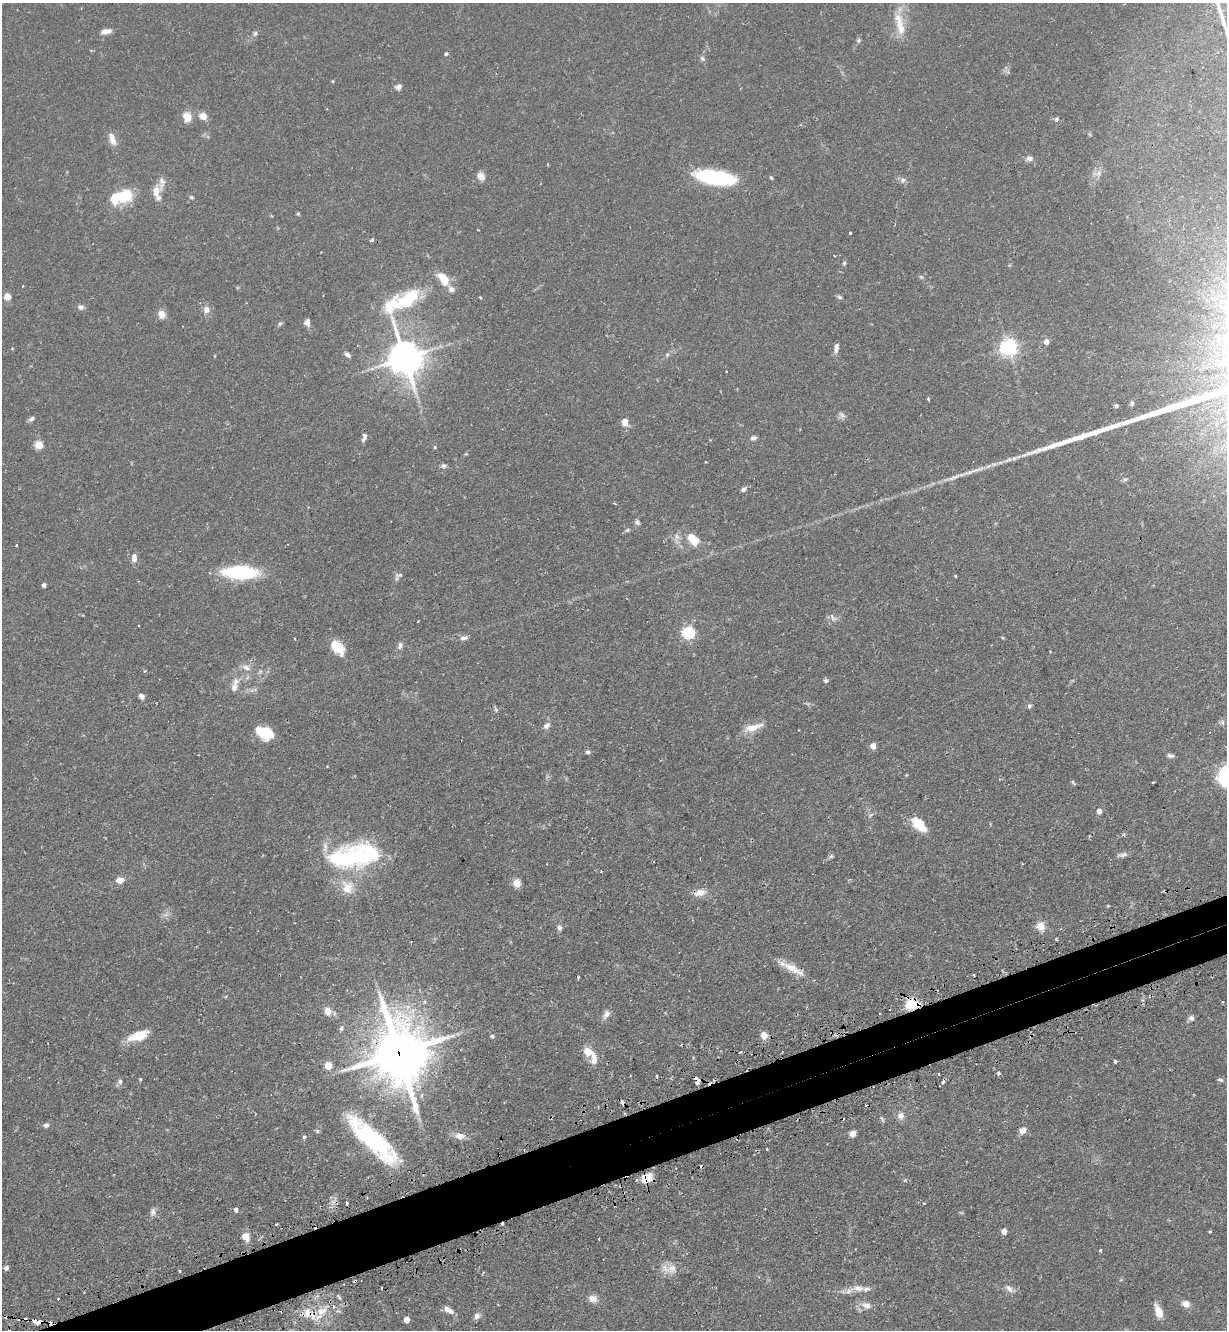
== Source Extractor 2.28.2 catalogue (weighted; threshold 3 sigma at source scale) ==
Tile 7 of 4 x 4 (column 3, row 2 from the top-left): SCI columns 2620-3844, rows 2695-4022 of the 5366 x 5390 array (HDU 1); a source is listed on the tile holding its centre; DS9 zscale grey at full resolution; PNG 1229 x 1332 px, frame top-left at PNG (2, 3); no overlay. Shown black and unused: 4% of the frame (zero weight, under 2 of 3 exposures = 4% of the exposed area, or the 3 px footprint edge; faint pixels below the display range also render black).
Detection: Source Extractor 2.28.2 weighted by HDU 2 'WHT'; one run over the whole footprint, this tile lists its part. Background 0.0647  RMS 0.0051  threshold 0.023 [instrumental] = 3 sigma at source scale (4.5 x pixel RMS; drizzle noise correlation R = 1.50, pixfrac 1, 0.05/0.05 arcsec/px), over >= 5 px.
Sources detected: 190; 1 too faint to see at this stretch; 4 inside a brighter object's white glare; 11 cosmic-ray / hot-pixel residue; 1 long thin detection or spike segment (spike, bleed or trail) — not listed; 11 inside a brighter listed object's ellipse — not listed separately; the other 162 listed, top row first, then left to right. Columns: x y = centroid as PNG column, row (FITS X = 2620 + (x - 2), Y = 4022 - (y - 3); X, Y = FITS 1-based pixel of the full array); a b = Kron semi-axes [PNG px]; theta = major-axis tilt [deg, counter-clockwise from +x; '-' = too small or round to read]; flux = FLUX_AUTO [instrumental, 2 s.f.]
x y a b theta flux
898 18 25 13 -75 9.7
106 31 12 6 10 3.2
255 33 7 5 56 1.2
858 40 6 5 - 0.81
446 54 4 4 - 1
702 59 8 5 -52 1.2
333 81 5 3 - 0.43
398 87 9 7 24 1.7
203 116 10 9 - 3.6
187 117 10 8 -65 6.6
1056 119 6 4 76 0.89
112 139 19 8 -71 4.1
1029 158 9 7 8 2.2
1098 173 11 7 69 2.6
481 176 11 8 -48 3.3
715 177 42 14 -8 45
771 178 6 4 -61 0.67
903 180 8 6 -29 1.6
156 192 17 9 83 4.7
122 196 23 11 15 27
191 197 6 4 -17 0.75
298 214 5 4 - 0.62
850 233 3 3 - 2.9
372 240 4 3 - 1.2
844 263 6 5 - 0.83
7 297 8 7 - 3.3
839 297 7 4 -26 0.93
403 301 60 25 30 41
80 307 8 6 -12 1.9
206 310 10 8 89 2.8
162 314 10 8 -78 3.9
307 322 8 7 - 2.3
280 323 6 4 20 0.8
1046 342 5 5 - 4
1008 347 6 6 - 200
836 348 12 5 78 2.4
347 355 9 5 -41 1.5
667 355 6 5 - 0.9
405 358 11 10 - 1100
726 371 3 2 - 0.56
928 399 4 3 - 1.5
1132 403 6 5 - 1.1
1116 406 4 4 - 1.2
842 415 11 7 -50 1.7
31 419 8 5 39 1.2
625 422 7 6 - 5.2
364 436 9 5 86 2.2
753 438 7 6 - 1.5
39 445 5 5 - 17
435 447 5 4 - 0.61
1014 458 12 6 17 2.2
443 466 7 6 - 1.3
743 489 7 5 43 1.4
637 522 8 6 -58 1.2
627 530 8 5 27 0.93
693 539 15 9 -50 8.6
16 545 3 2 - 0.47
134 558 11 7 90 2.9
240 572 22 9 -2 64
399 575 10 5 4 1.3
44 585 4 4 - 1.7
833 618 15 7 -45 2.1
418 621 2 2 - 0.31
689 633 6 6 - 71
464 638 10 6 9 1.8
295 639 3 2 - 0.65
400 646 10 6 76 1.7
337 647 17 11 -46 11
246 667 13 7 -23 3
826 681 6 5 - 0.97
234 687 12 9 77 3.1
142 696 6 5 - 2.2
1029 706 6 5 - 1.1
496 710 7 5 -53 0.89
1222 722 8 5 -72 1.2
547 725 10 7 49 2.3
753 727 25 9 16 6.6
266 731 16 11 -65 11
873 746 4 4 - 5.7
588 752 6 5 - 1.1
1171 756 9 5 -13 1.4
906 775 5 3 - 0.45
1153 782 3 3 - 0.77
1073 783 7 3 -52 0.67
1099 811 5 5 - 3.7
871 815 10 4 28 1.1
919 825 18 10 -45 13
1123 835 5 5 - 0.86
1122 855 14 5 5 1.8
831 856 7 5 43 0.95
343 860 38 23 -19 41
601 871 3 3 - 0.65
120 880 8 6 6 4.6
517 883 9 8 - 4.1
347 887 20 18 -71 10
700 893 16 9 12 4.6
1108 906 5 3 - 0.39
166 914 7 4 19 1.4
1040 926 11 9 -63 4.9
559 928 8 6 -69 1.4
1056 939 3 3 - 0.8
793 969 33 9 -28 8.4
974 975 3 2 - 0.73
578 977 5 3 - 0.45
226 996 4 4 - 0.59
913 1004 7 6 - 32
328 1011 7 6 - 5.9
880 1013 3 2 - 0.43
606 1014 13 8 59 2.6
1191 1018 7 6 - 1.7
341 1029 7 5 75 0.96
764 1035 10 9 - 3.4
138 1036 27 11 19 10
492 1036 5 4 - 0.78
588 1052 10 8 -40 6.8
740 1052 3 2 - 1.1
398 1053 21 16 -77 3100
1115 1061 3 3 - 1.1
328 1065 5 5 - 13
998 1073 5 4 - 0.77
938 1074 3 3 - 0.95
656 1076 3 3 - 0.89
140 1079 4 4 - 0.74
1220 1080 8 5 -21 1.1
120 1081 7 7 - 1.4
697 1081 6 4 -81 4.1
943 1082 7 4 46 1.1
622 1102 4 3 - 6.4
900 1116 11 9 71 2.7
46 1125 7 6 - 1.5
1023 1130 9 7 52 2.9
317 1131 6 5 - 0.74
852 1134 5 4 - 7.3
460 1136 12 9 -17 4
304 1137 5 4 - 0.86
377 1143 67 17 -45 60
647 1178 12 8 30 8.1
347 1203 3 3 - 1.4
236 1210 4 4 - 1.8
153 1212 11 8 77 2.1
276 1224 3 2 - 0.56
1004 1231 6 5 - 2.6
1210 1232 3 3 - 0.5
245 1236 9 7 -64 5
1100 1250 3 3 - 0.95
6 1268 4 4 - 1.8
665 1268 15 9 -37 4.5
179 1271 3 3 - 1.2
355 1281 4 2 - 0.47
858 1288 17 8 -4 4.7
1009 1288 13 7 -49 2.6
58 1299 2 2 - 0.49
593 1299 11 9 -17 3.5
1186 1304 10 8 -27 3.2
866 1305 14 9 -22 3.8
448 1310 12 6 -29 3.8
322 1311 19 10 31 8.9
1158 1311 17 8 -70 5.8
477 1316 9 7 53 1.9
407 1320 4 4 - 5
34 1321 6 5 - 3
38 1322 5 3 - 3.2
Overlapping masked pixels (flux is a lower limit): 9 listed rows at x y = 913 1004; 398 1053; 697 1081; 622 1102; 647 1178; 355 1281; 322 1311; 34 1321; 38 1322